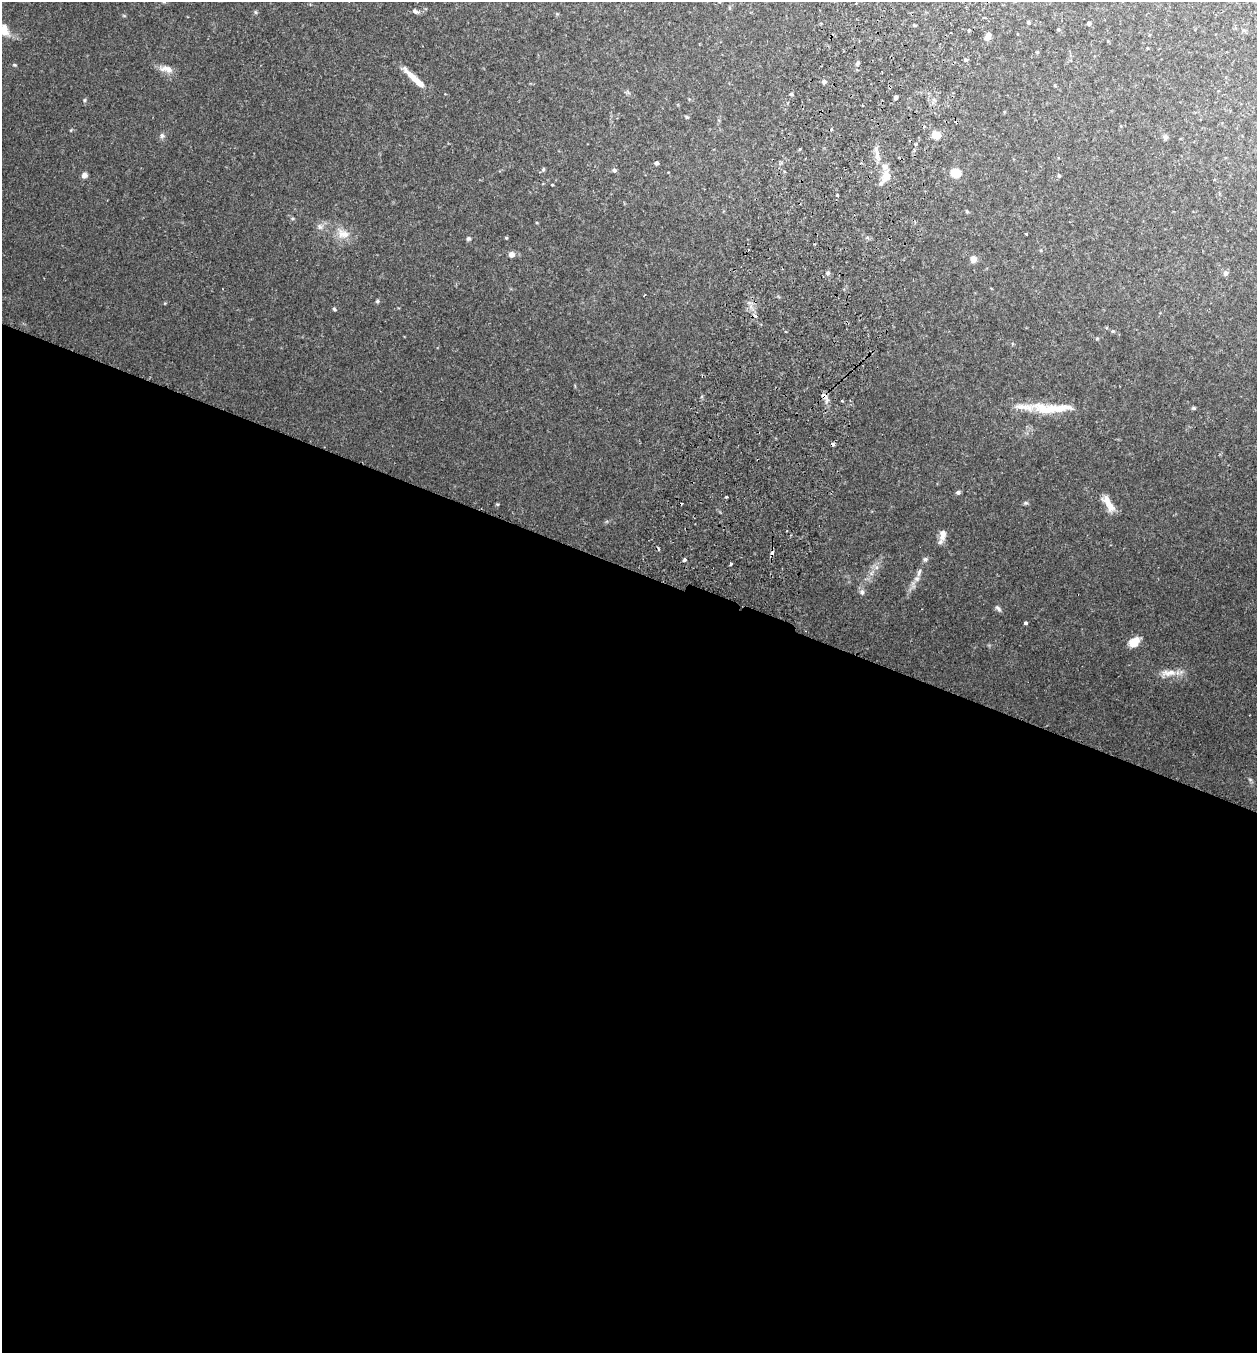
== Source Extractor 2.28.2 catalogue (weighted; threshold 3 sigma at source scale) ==
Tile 14 of 4 x 4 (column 2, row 4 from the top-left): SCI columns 1446-2700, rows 23-1373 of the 5530 x 5451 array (HDU 1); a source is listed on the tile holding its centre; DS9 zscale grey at full resolution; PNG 1259 x 1355 px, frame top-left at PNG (2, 2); no overlay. Shown black and unused: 58% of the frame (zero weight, under 2 of 3 exposures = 3% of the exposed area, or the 3 px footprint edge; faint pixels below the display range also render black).
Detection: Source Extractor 2.28.2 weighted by HDU 2 'WHT'; one run over the whole footprint, this tile lists its part. Background 0.106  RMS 0.0064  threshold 0.0286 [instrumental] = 3 sigma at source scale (4.5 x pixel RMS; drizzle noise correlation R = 1.50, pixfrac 1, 0.05/0.05 arcsec/px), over >= 5 px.
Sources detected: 85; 6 cosmic-ray / hot-pixel residue — not listed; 6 inside a brighter listed object's ellipse — not listed separately; the other 73 listed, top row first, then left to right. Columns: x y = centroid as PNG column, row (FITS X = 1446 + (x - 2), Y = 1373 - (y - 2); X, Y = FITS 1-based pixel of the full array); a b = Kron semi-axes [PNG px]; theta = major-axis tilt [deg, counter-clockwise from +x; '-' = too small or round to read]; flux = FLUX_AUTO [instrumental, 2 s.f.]
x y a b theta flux
415 11 9 6 -31 1.7
255 12 5 5 - 0.81
1028 22 4 3 - 0.97
1089 23 4 4 - 4.1
1058 29 5 4 - 0.66
4 30 15 10 -71 6.9
968 31 3 3 - 1.3
1018 34 3 2 - 0.37
988 37 8 5 64 5.1
1147 48 4 2 - 0.42
1037 52 5 3 - 0.61
965 60 5 4 - 0.89
857 63 7 5 86 1.3
15 65 5 4 - 0.63
166 69 20 8 -8 4.9
824 82 6 5 - 1.7
420 83 39 7 -43 8.4
1055 85 5 3 - 0.51
791 94 4 4 - 0.9
896 97 4 4 - 1.5
85 100 5 5 - 0.85
687 117 5 4 - 0.88
71 130 5 3 - 0.49
936 135 5 5 - 20
162 136 7 6 - 1.8
1165 137 7 6 - 1.6
914 150 5 3 - 0.88
877 156 12 6 -87 3.5
656 163 4 3 - 1.9
543 169 7 5 63 1
614 170 5 5 - 1.8
955 173 5 5 - 33
84 175 7 6 - 2.6
886 176 18 11 75 7.8
1059 176 5 4 - 0.92
552 185 3 3 - 0.57
837 195 3 3 - 1.2
967 212 5 4 - 0.72
292 218 5 3 - 0.81
320 227 9 6 -74 2.2
343 234 19 12 -22 8.5
1026 234 3 3 - 0.85
506 238 4 3 - 0.69
468 239 5 5 - 1.2
511 254 6 6 - 3.2
973 259 8 7 - 3.8
828 273 6 4 -18 0.96
1225 273 7 6 - 1.8
377 301 5 5 - 0.87
334 309 5 4 - 0.87
1113 331 5 5 - 0.69
1097 338 6 4 2 0.67
1012 344 5 3 - 0.6
825 396 10 7 -39 2.6
842 401 3 2 - 0.62
1193 408 6 4 -20 0.8
1046 409 37 14 -9 18
958 492 5 4 - 1.6
726 497 3 3 - 0.59
1026 503 6 5 - 1
497 504 5 3 - 0.56
1108 504 25 9 -57 7.7
943 535 15 8 78 4.9
685 559 3 3 - 2.1
925 559 7 7 - 1.5
731 564 4 3 - 0.79
917 578 8 7 - 2.3
862 592 8 6 -78 1.9
998 608 10 5 -44 1.6
1025 623 3 3 - 1.8
1134 642 14 9 39 7.3
1169 673 21 9 5 7.1
1250 779 6 4 -20 0.86
Overlapping masked pixels (flux is a lower limit): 1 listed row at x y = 825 396
Isophote crosses this tile's border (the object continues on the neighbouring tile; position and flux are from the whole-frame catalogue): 1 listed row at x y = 4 30